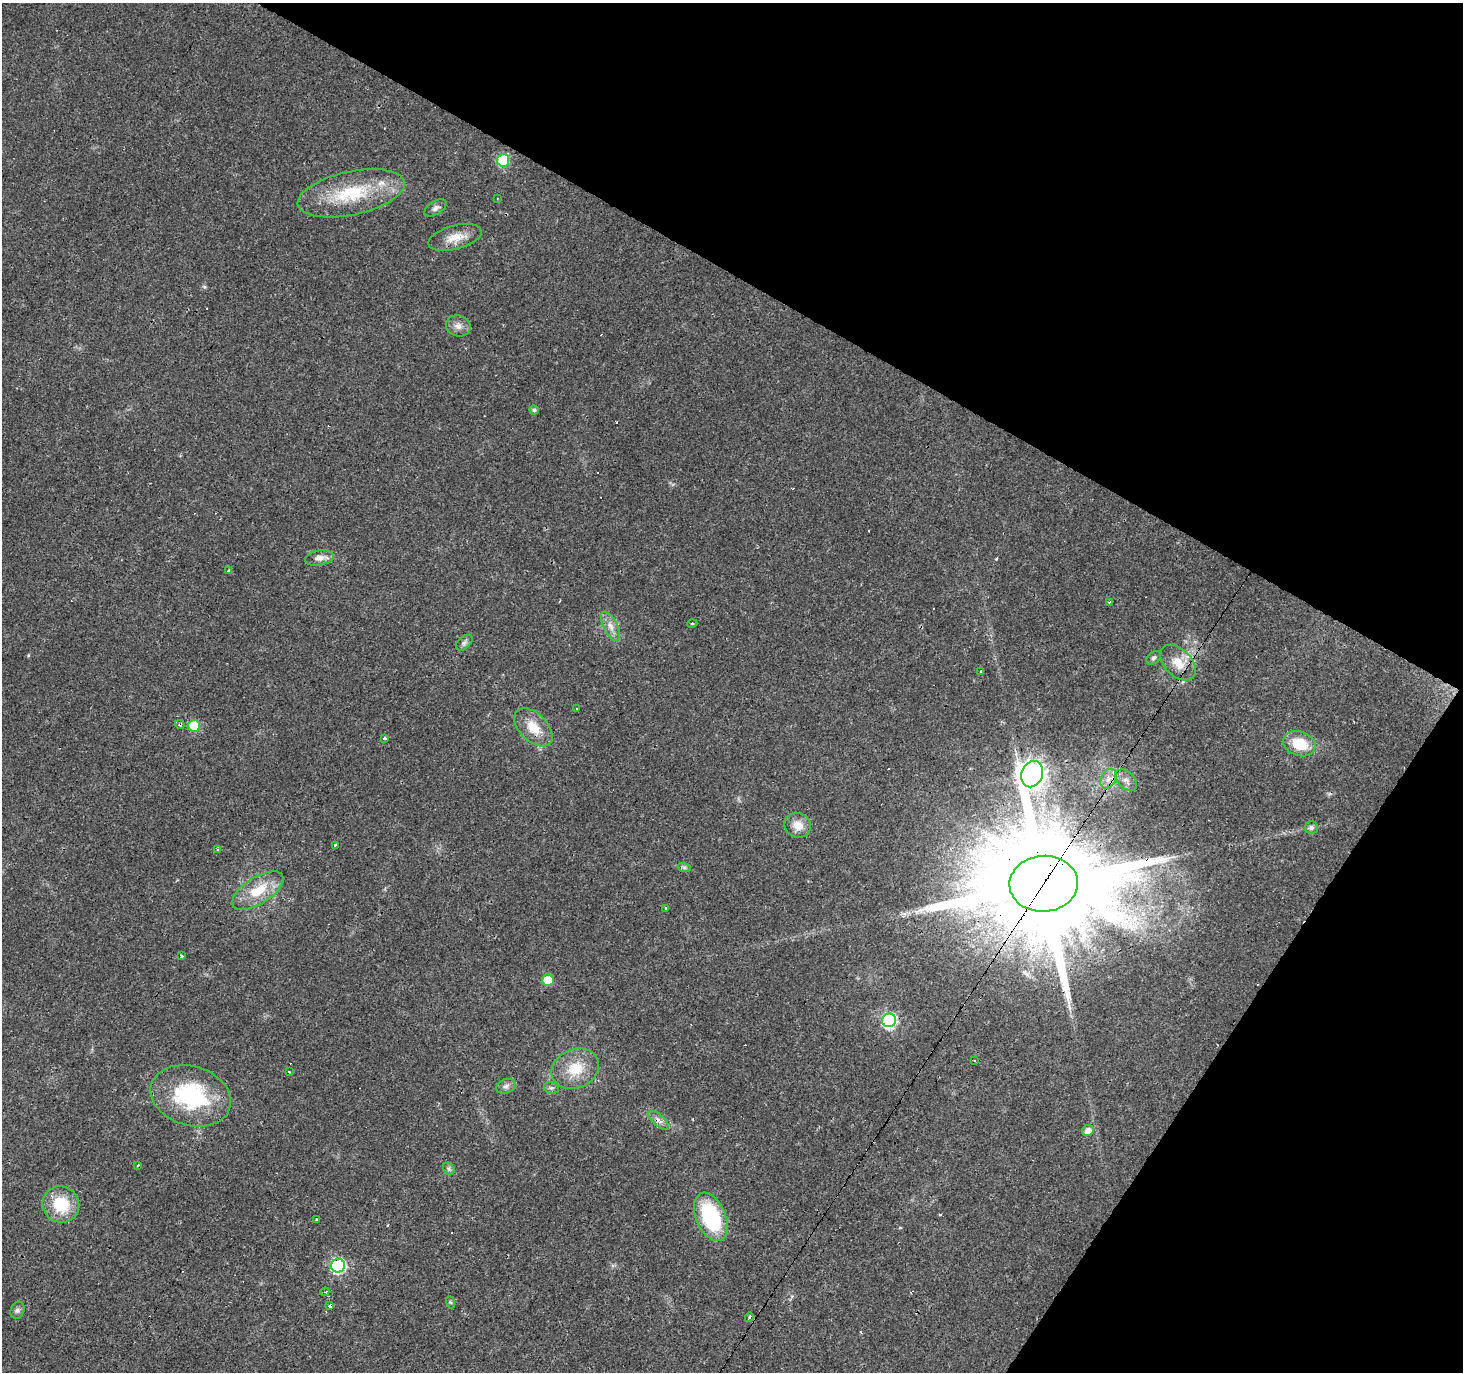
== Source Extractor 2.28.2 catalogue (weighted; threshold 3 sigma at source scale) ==
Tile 8 of 4 x 4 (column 4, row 2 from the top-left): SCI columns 4388-5848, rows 2996-4365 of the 5848 x 5924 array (HDU 1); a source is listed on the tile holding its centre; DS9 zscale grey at full resolution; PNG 1465 x 1374 px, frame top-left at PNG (2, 3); each listed source drawn as its Kron ellipse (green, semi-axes under 4 px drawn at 4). Shown black and unused: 29% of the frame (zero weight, under 3 of 4 exposures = <1% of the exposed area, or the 3 px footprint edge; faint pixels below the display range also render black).
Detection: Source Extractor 2.28.2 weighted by HDU 2 'WHT'; one run over the whole footprint, this tile lists its part. Background 0.0278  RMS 0.0032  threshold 0.0145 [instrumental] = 3 sigma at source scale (4.5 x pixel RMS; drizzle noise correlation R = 1.50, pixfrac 1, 0.0396/0.0396 arcsec/px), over >= 5 px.
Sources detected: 67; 12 cosmic-ray / hot-pixel residue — neither listed nor drawn; the other 55 listed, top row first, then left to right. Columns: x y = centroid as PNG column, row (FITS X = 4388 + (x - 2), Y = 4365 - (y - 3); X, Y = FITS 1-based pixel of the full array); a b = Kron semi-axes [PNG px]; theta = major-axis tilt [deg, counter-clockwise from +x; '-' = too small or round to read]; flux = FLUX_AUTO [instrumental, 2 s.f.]
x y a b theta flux
503 160 6 6 - 21
351 193 54 21 12 21
497 198 2 2 - 0.28
436 208 12 6 32 1.3
455 237 27 12 15 4.9
458 326 12 10 -19 2.1
534 410 5 4 - 0.9
319 558 14 7 10 2.3
229 571 4 3 - 1.2
1110 602 3 2 - 0.3
692 624 5 3 - 0.3
611 626 16 7 -63 2.4
464 643 9 6 42 0.99
1154 658 8 5 42 0.76
1178 663 21 13 -46 6
980 671 3 2 - 0.48
577 709 3 2 - 0.49
180 724 5 4 - 0.55
194 726 6 6 - 13
533 727 23 14 -44 6.8
385 738 3 3 - 0.91
1299 744 16 12 -19 9.1
1032 774 13 10 67 310
1108 779 10 7 59 2.2
1126 780 13 8 -42 2
798 825 14 12 -25 3.9
1311 827 6 6 - 1.2
335 845 3 3 - 1.3
217 849 3 3 - 0.6
684 867 7 4 -19 0.65
1044 884 34 28 5 10000
258 891 29 13 32 9.8
666 909 3 3 - 1.9
181 956 4 3 - 2.1
548 980 6 5 - 9
889 1020 7 6 - 55
975 1060 3 2 - 0.34
575 1069 24 19 23 9
289 1072 3 2 - 0.4
506 1086 10 7 20 1.2
551 1088 7 5 -18 0.73
191 1096 41 29 -17 33
659 1120 13 5 -42 1.5
1088 1131 6 5 - 2.1
138 1165 3 2 - 0.58
449 1169 6 5 - 0.76
61 1204 19 18 - 12
711 1217 25 15 -67 26
317 1220 3 3 - 3.8
338 1266 7 7 - 54
325 1292 5 3 - 0.45
450 1302 6 4 -71 0.41
329 1305 4 4 - 0.59
17 1310 9 6 67 0.99
749 1317 5 3 - 0.67
Overlapping masked pixels (flux is a lower limit): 6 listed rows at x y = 351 193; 1178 663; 180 724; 1126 780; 1044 884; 338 1266